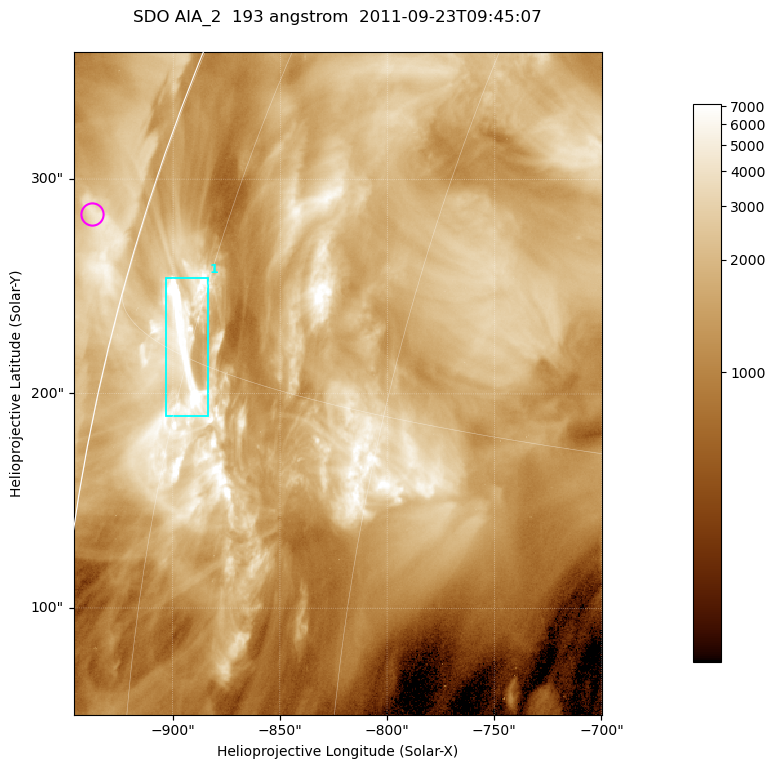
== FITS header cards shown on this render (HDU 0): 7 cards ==
TELESCOP= 'SDO     '           /
INSTRUME= 'AIA_2   '           /
WAVELNTH=                  193 /
WAVEUNIT= 'angstrom'           /
DATE-OBS= '2011-09-23T09:45:07.84' /
CTYPE1  = 'HPLN-TAN'           /
CTYPE2  = 'HPLT-TAN'           /

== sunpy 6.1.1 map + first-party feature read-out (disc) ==
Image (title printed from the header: SDO AIA_2  193 angstrom  2011-09-23T09:45:07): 410 x 514 px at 0.601 arcsec/px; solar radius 956 arcsec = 1591 px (partial field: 2.5% of the solar disc is inside the frame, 93% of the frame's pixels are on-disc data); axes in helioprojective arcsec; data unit not stated in the header (colour bar unlabelled)
Pointing: header CRPIX1/2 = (2043.81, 2047.21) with CRVAL1/2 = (0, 0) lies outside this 410 x 514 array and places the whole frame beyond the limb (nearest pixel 1.41 R_sun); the SolarSoft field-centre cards XCEN/YCEN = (-823.1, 204.8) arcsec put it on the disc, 1311 arcsec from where CRPIX/CRVAL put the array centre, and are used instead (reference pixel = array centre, CRVAL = XCEN/YCEN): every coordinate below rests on XCEN/YCEN
Orientation: roll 0.0564 deg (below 1 deg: not rotated)
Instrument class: DISC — disc imager (sunpy class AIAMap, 193 A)
Bright regions (active regions / flare kernels): reference = the on-disc median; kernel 3 px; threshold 5 sigma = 4299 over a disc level ~1521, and >= 1.15x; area >= 210 px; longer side >= 5 px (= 3 arcsec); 1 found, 1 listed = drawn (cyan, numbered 1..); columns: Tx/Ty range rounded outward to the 2 arcsec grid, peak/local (2 s.f.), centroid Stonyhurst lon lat
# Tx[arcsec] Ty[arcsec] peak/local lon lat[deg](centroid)
1 -904..-884 190..254 9.4 -76 +15
Off-limb structures (1.02-1.3 R_sun): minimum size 105 px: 1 found; the strongest spans PA ~75 deg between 1.02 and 1.03 R_sun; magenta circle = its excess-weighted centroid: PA ~75 deg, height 1.02 R_sun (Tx ~-938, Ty ~284 arcsec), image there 1.9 x the reference